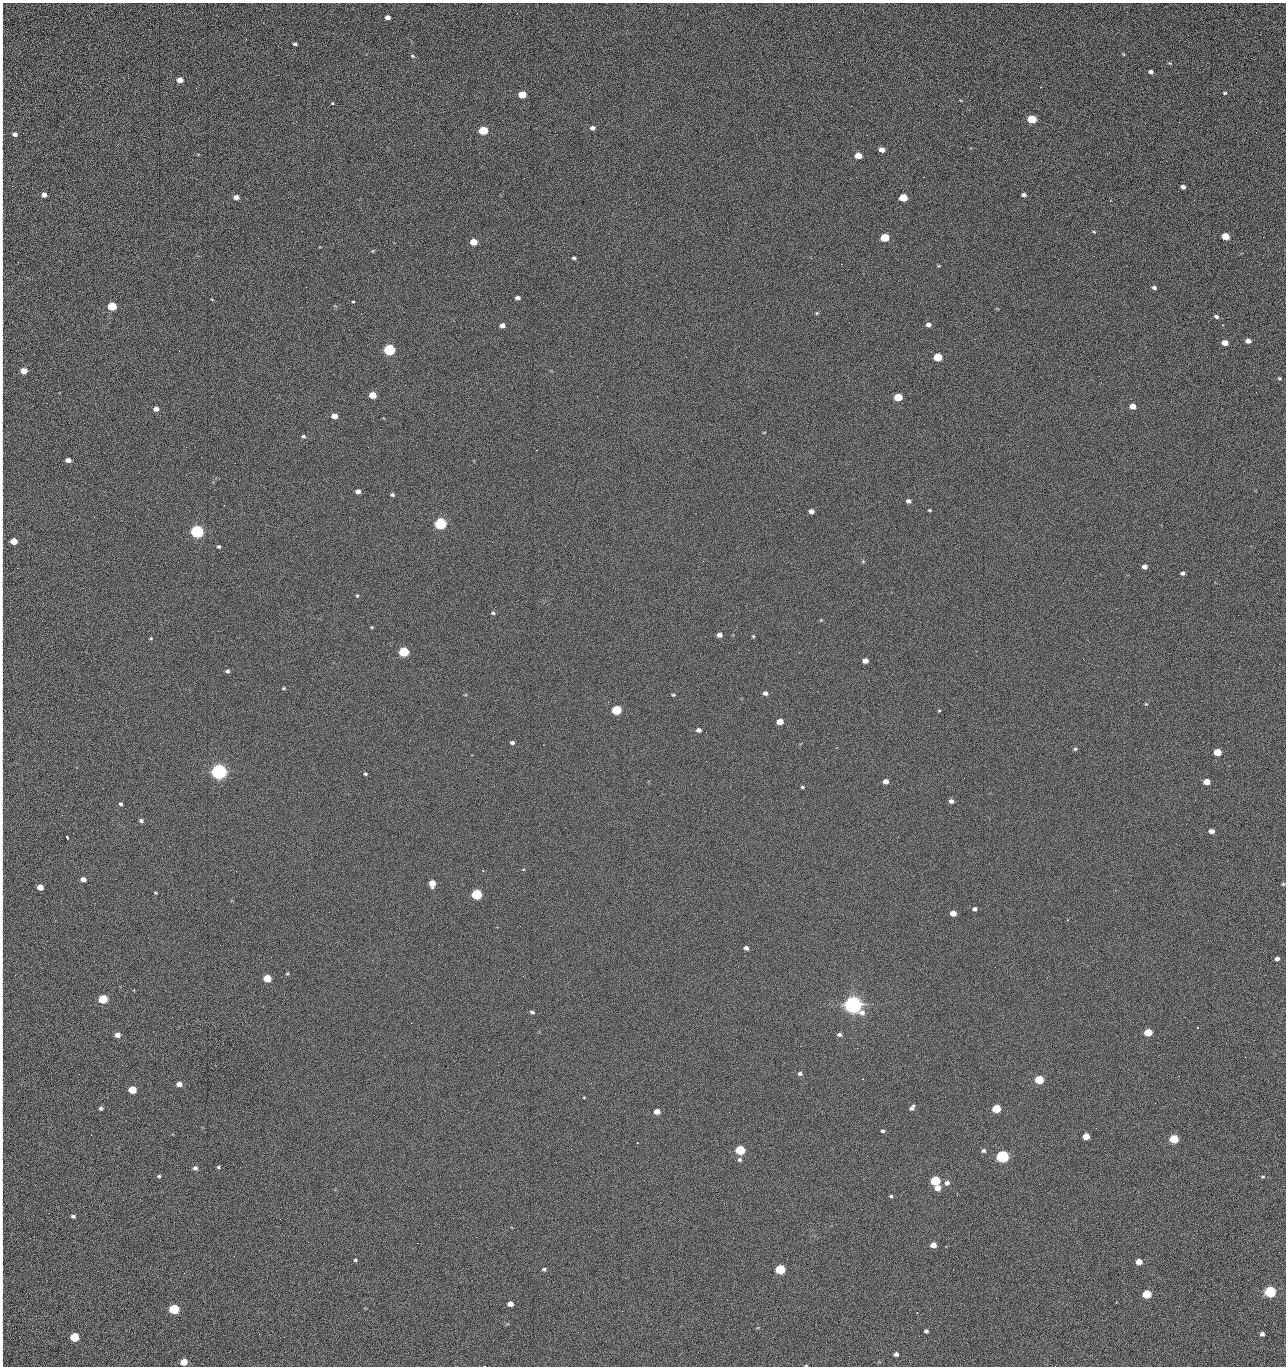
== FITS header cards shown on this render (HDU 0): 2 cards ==
NAXIS1  =                 1284 /fastest changing axis
NAXIS2  =                 1364 /next to fastest changing axis

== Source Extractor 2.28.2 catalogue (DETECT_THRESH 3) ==
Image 1284 x 1364 px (HDU 0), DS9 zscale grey, 1 PNG px = 1 image px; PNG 1288 x 1368 px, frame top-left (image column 1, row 1364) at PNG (2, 3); no overlay
Background 122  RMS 14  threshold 43.3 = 3 sigma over >= 5 px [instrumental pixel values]
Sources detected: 229; all 229 listed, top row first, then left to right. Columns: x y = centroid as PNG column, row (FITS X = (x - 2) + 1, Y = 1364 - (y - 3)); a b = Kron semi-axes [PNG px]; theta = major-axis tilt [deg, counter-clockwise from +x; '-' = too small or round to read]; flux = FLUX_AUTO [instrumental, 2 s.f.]
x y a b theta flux
387 17 5 4 - 4.6e+03
2 23 18 2 90 3.7e+03
1188 35 2 2 - 1.2e+03
295 44 4 3 - 1.7e+03
2 47 10 2 90 2.0e+03
1123 54 6 3 -53 9.6e+02
412 56 6 4 -22 1.3e+03
1170 63 4 4 - 8.6e+02
1151 72 5 4 - 2.6e+03
2 73 17 2 90 3.4e+03
180 80 5 4 - 8.6e+03
1225 93 4 3 - 1.2e+03
522 95 6 5 - 2.3e+04
2 100 19 2 90 3.6e+03
332 103 3 3 - 3.5e+03
1032 119 6 5 - 4.4e+04
1179 122 2 2 - 1.2e+03
593 128 5 4 - 3.5e+03
483 130 6 5 - 5.4e+04
2 132 13 2 90 2.6e+03
15 134 5 5 - 2.8e+03
882 150 5 4 - 6.4e+03
2 154 18 2 90 3.0e+03
858 156 5 4 - 1.6e+04
1041 161 2 2 - 1.7e+03
856 177 2 2 - 2.3e+03
923 177 2 2 - 1.8e+04
2 187 14 2 90 2.1e+03
1183 187 5 4 - 3.6e+03
44 195 4 4 - 4.9e+03
1024 195 5 3 - 2.4e+03
236 197 5 4 - 6.0e+03
903 197 6 5 - 2.9e+04
1123 202 3 2 - 8.9e+02
1094 232 5 3 - 8.6e+02
1225 236 5 5 - 2.4e+04
885 237 6 5 - 4.1e+04
1263 237 2 2 - 7.6e+02
473 242 5 5 - 2.0e+04
2 247 13 2 90 2.0e+03
372 251 5 3 - 7.4e+02
574 258 4 3 - 1.6e+03
2 264 12 2 90 2.2e+03
841 264 2 2 - 2.7e+04
939 266 5 3 - 8.2e+02
656 275 2 2 - 1.6e+03
2 283 11 2 90 2.0e+03
306 287 2 2 - 6.7e+02
1154 288 5 4 - 2.6e+03
517 298 5 3 - 3.0e+03
353 302 3 3 - 2.0e+03
112 306 5 5 - 5.2e+04
817 313 5 4 - 1.2e+03
2 314 10 2 90 1.7e+03
1216 317 5 4 - 2.1e+03
849 322 2 2 - 4.8e+02
710 323 2 2 - 3.2e+03
502 325 5 4 - 5.1e+03
928 325 5 4 - 3.8e+03
1222 325 2 2 - 3.9e+03
1248 341 5 4 - 4.7e+03
1225 343 5 4 - 9.8e+03
739 346 2 2 - 4.1e+02
389 350 6 5 - 1.6e+05
938 357 6 5 - 4.0e+04
24 371 5 5 - 1.1e+04
1279 378 4 3 - 1.1e+03
2 382 11 2 90 1.6e+03
1256 392 2 2 - 1.3e+03
372 395 5 4 - 2.0e+04
898 397 5 5 - 3.3e+04
1133 406 5 4 - 9.7e+03
156 409 5 4 - 4.8e+03
2 413 11 2 90 1.5e+03
334 416 5 4 - 9.2e+03
1009 435 2 2 - 3.5e+03
303 436 5 4 - 1.5e+03
1027 446 2 2 - 5.0e+02
186 447 2 2 - 2.9e+03
2 455 9 2 90 1.5e+03
68 460 5 4 - 5.9e+03
85 483 2 2 - 9.2e+02
358 491 5 4 - 5.1e+03
392 495 4 3 - 1.5e+03
2 498 11 2 90 1.8e+03
908 501 5 4 - 3.3e+03
779 509 2 2 - 5.8e+02
929 510 4 3 - 1.1e+03
811 511 5 4 - 5.0e+03
440 523 6 5 - 2.0e+05
197 532 6 5 - 3.2e+05
14 541 5 4 - 1.9e+04
492 542 2 2 - 2.6e+03
219 547 4 4 - 1.5e+03
742 561 3 2 - 7.6e+02
863 561 5 4 - 1.2e+03
1144 567 5 4 - 5.2e+03
1183 573 4 3 - 2.1e+03
357 596 4 4 - 1.1e+03
493 613 6 4 -2 1.5e+03
821 620 4 4 - 8.2e+02
371 627 4 3 - 1.0e+03
2 633 10 2 90 1.6e+03
719 635 5 4 - 5.3e+03
753 636 5 4 - 1.2e+03
151 638 5 4 - 9.2e+02
404 652 5 5 - 9.1e+04
865 661 5 4 - 7.4e+03
227 671 5 4 - 2.1e+03
284 688 5 4 - 1.3e+03
765 693 5 5 - 4.1e+03
673 695 4 3 - 1.2e+03
1146 704 4 3 - 8.5e+02
616 710 5 5 - 7.9e+04
939 710 4 3 - 8.5e+02
780 722 5 4 - 1.4e+04
2 728 15 2 90 2.6e+03
699 730 7 6 - 3.8e+03
512 742 5 4 - 2.5e+03
543 745 2 2 - 3.2e+03
1075 749 5 4 - 1.4e+03
1217 752 5 5 - 2.7e+04
706 761 2 2 - 2.1e+03
219 772 6 5 - 7.1e+05
365 774 4 4 - 1.3e+03
886 781 5 4 - 5.9e+03
1207 782 5 4 - 1.3e+04
802 787 4 3 - 1.3e+03
951 801 5 4 - 3.9e+03
120 804 4 3 - 1.7e+03
141 821 5 4 - 2.1e+03
1211 831 5 4 - 5.8e+03
2 833 9 2 90 1.6e+03
67 837 4 2 - 1.2e+03
897 841 2 2 - 4.1e+02
483 870 3 2 - 7.4e+02
83 879 5 4 - 5.5e+03
2 880 16 2 90 2.5e+03
432 883 5 5 - 1.4e+04
1283 884 4 4 - 1.2e+03
40 887 5 4 - 9.8e+03
155 892 4 3 - 9.0e+02
477 894 5 5 - 1.2e+05
975 909 5 4 - 2.7e+03
953 913 5 4 - 9.5e+03
2 940 9 2 90 1.5e+03
746 948 4 4 - 3.3e+03
1277 959 4 4 - 4.0e+03
2 967 11 2 90 1.7e+03
287 973 5 4 - 1.2e+03
523 976 2 2 - 2.1e+03
267 978 5 5 - 3.3e+04
103 999 5 5 - 5.3e+04
853 1005 7 6 - 1.1e+06
532 1012 5 3 - 1.9e+03
411 1023 2 2 - 5.4e+03
1148 1032 5 5 - 2.9e+04
117 1035 5 4 - 6.4e+03
839 1035 5 4 - 2.6e+03
857 1048 2 2 - 1.4e+03
1245 1057 2 2 - 1.9e+03
800 1074 5 5 - 2.4e+03
1179 1076 2 2 - 2.6e+03
1039 1080 5 5 - 4.8e+04
591 1083 2 2 - 4.2e+02
179 1084 5 4 - 7.1e+03
2 1087 16 2 90 2.5e+03
132 1090 5 5 - 3.1e+04
584 1097 3 3 - 7.8e+02
1155 1103 2 2 - 8.1e+02
101 1108 4 4 - 2.0e+03
912 1108 8 5 53 2.8e+03
996 1109 5 5 - 4.4e+04
657 1111 5 4 - 9.1e+03
729 1112 3 2 - 7.9e+02
1096 1128 2 2 - 4.1e+02
2 1129 13 2 90 2.1e+03
883 1131 4 3 - 1.7e+03
91 1135 2 2 - 2.5e+03
1086 1136 5 4 - 1.7e+04
1174 1139 5 5 - 5.8e+04
637 1143 3 2 - 6.4e+02
571 1149 2 2 - 9.4e+02
740 1150 5 5 - 7.9e+04
983 1151 6 5 - 2.3e+03
1002 1156 6 5 - 2.8e+05
739 1160 6 5 - 2.3e+03
218 1167 4 3 - 1.3e+03
195 1168 5 5 - 3.0e+03
159 1176 4 4 - 1.4e+03
1263 1177 4 4 - 1.1e+03
935 1181 5 5 - 8.5e+04
947 1183 6 5 - 3.9e+03
2 1184 11 2 90 1.8e+03
938 1188 5 5 - 9.6e+03
891 1196 5 4 - 1.4e+03
2 1209 12 2 90 1.8e+03
73 1216 5 4 - 2.3e+03
280 1219 2 2 - 2.2e+03
476 1237 2 2 - 8.5e+03
308 1242 3 2 - 1.8e+03
417 1243 2 2 - 5.3e+03
933 1245 5 4 - 8.8e+03
2 1253 12 2 90 2.1e+03
355 1260 4 3 - 1.3e+03
1139 1262 5 4 - 1.3e+04
1191 1268 2 2 - 3.8e+02
544 1269 5 4 - 1.6e+03
780 1269 5 5 - 8.1e+04
2 1292 10 2 90 2.0e+03
583 1292 2 2 - 5.1e+02
1270 1292 5 5 - 1.9e+05
1147 1294 5 5 - 4.6e+04
996 1298 2 2 - 2.8e+03
510 1304 5 4 - 7.5e+03
174 1309 5 5 - 1.0e+05
622 1311 3 2 - 8.1e+02
917 1313 3 2 - 1.0e+03
2 1318 10 2 90 1.7e+03
926 1331 4 4 - 2.1e+03
578 1332 2 2 - 3.6e+03
1262 1334 4 4 - 3.3e+03
74 1337 5 5 - 5.4e+04
2 1343 12 2 90 1.7e+03
896 1354 4 4 - 3.5e+03
184 1362 5 5 - 1.9e+04
2 1363 6 2 90 7.2e+02
806 1365 4 3 - 7.1e+02
1055 1366 2 2 - 2.0e+03
At the frame edge (FLAGS 8, measured only in part): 33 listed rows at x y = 2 23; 2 47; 2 73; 2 100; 2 132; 2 154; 2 187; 2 247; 2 264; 2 283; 2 314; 2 382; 2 413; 2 455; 2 498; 14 541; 2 633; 2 728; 2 833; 2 880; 2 940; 2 967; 2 1087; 2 1129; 2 1184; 2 1209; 2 1253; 2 1292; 2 1318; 2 1343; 2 1363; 806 1365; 1055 1366

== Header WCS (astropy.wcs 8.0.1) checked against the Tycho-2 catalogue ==
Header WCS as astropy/WCSLIB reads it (CRVAL/CRPIX/CD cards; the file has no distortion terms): RA---TAN/DEC--TAN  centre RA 15:41:40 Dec +51:59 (235.42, +51.98 deg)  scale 1.26 arcsec/px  FOV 26.9' x 28.5'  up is +92 deg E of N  parity flipped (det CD > 0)
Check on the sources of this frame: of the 60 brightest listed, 11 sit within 2.0 arcsec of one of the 12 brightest Tycho-2 stars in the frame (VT <= 12.29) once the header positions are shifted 0.26 arcsec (0.21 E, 0.16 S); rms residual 0.98 arcsec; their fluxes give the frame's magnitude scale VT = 24.59 - 2.5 log10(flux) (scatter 0.15 mag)
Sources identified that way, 11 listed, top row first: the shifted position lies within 2.0 arcsec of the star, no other Tycho-2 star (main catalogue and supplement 1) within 4.0 arcsec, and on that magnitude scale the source's flux lands within +1.5 / -3 mag of the star's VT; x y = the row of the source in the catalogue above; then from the Tycho-2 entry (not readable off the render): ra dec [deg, ICRS J2000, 3 dp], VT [Tycho-2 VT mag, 2 dp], TYC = Tycho-2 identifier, HIP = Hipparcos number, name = IAU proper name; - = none
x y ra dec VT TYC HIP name
389 350 235.614 +52.064 11.61 3489-1132-1 - -
440 523 235.514 +52.049 11.19 3489-1407-1 - -
197 532 235.515 +52.133 11.12 3489-1380-1 - -
219 772 235.378 +52.130 9.31 3489-1322-1 76850 -
477 894 235.303 +52.042 11.52 3489-958-1 - -
853 1005 235.232 +51.912 9.59 3489-824-1 - -
1002 1156 235.143 +51.862 10.97 3489-1016-1 - -
935 1181 235.131 +51.886 12.29 3489-908-1 - -
780 1269 235.084 +51.941 11.45 3489-1346-1 - -
1270 1292 235.062 +51.771 11.53 3489-1453-1 - -
174 1309 235.075 +52.152 11.74 3489-912-1 - -